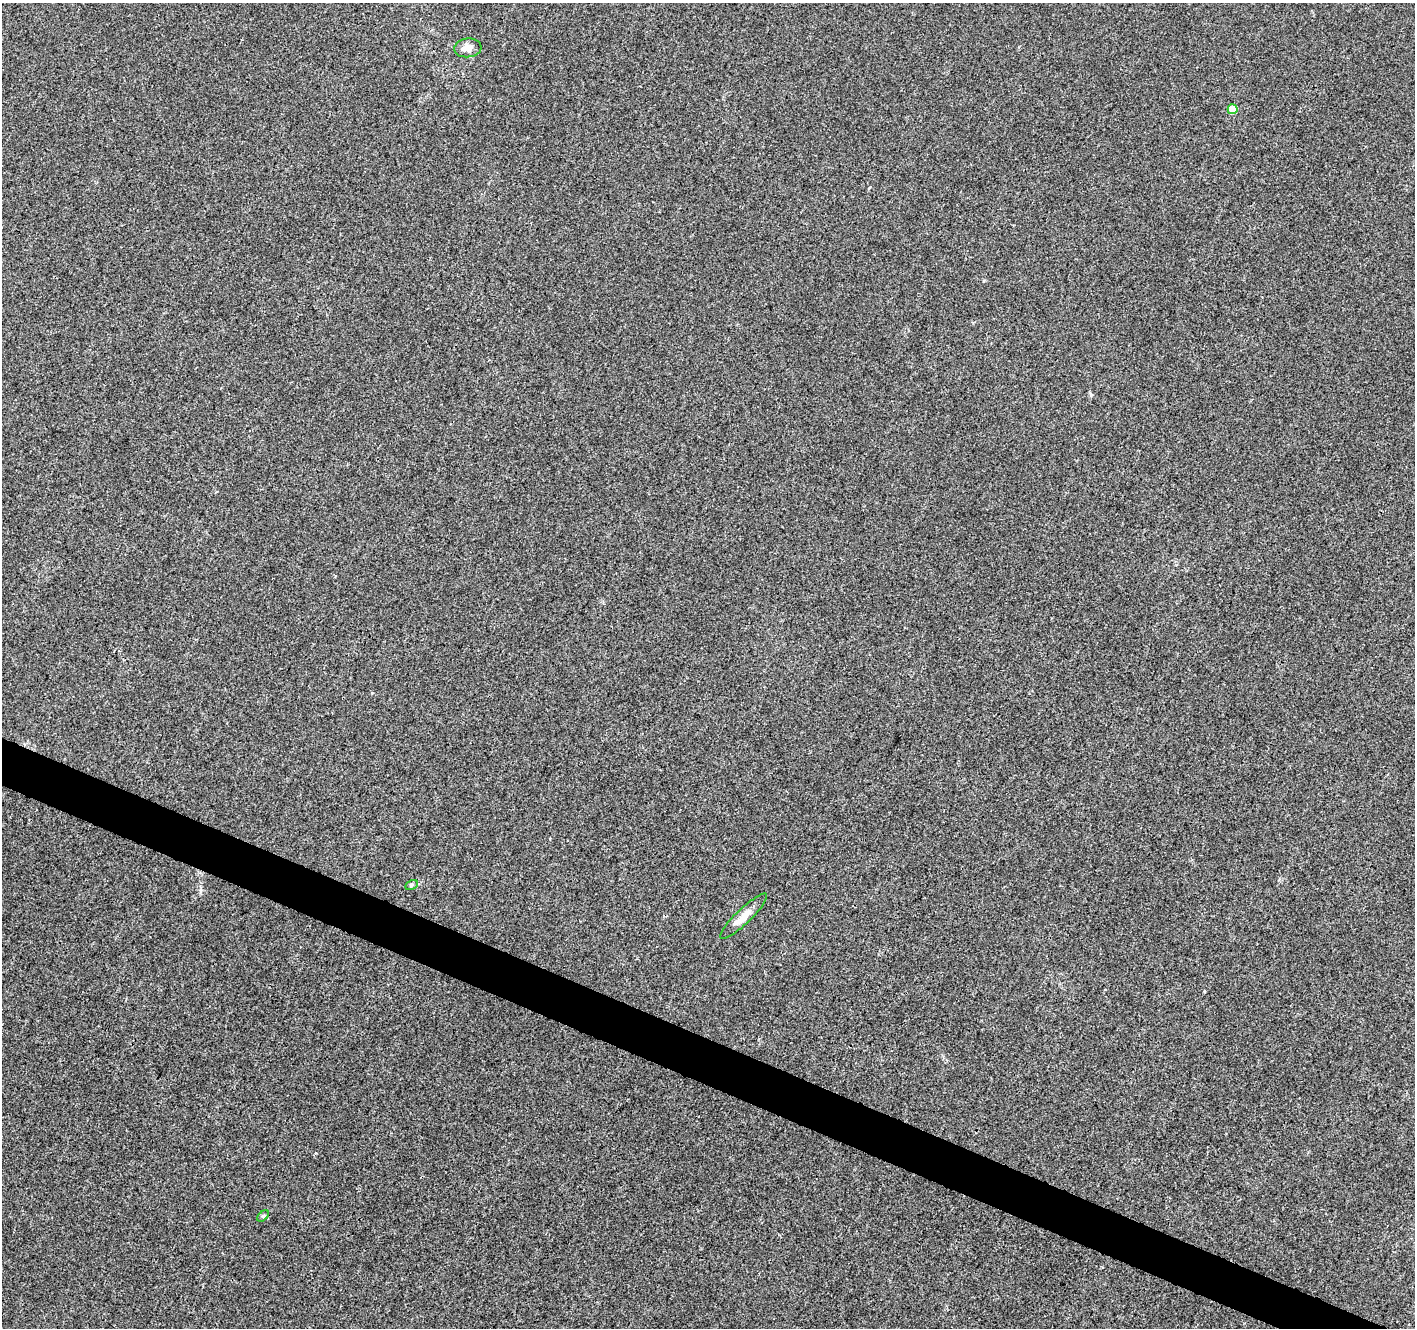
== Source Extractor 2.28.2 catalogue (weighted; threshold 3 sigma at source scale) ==
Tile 6 of 4 x 4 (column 2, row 2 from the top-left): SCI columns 1422-2834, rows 2922-4247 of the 5661 x 5777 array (HDU 1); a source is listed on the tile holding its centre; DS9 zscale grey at full resolution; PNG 1417 x 1330 px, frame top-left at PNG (2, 3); each listed source drawn as its Kron ellipse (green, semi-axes under 4 px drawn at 4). Shown black and unused: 3% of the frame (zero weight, under 3 of 4 exposures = <1% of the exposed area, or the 3 px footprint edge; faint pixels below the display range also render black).
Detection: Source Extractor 2.28.2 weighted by HDU 2 'WHT'; one run over the whole footprint, this tile lists its part. Background 0.0134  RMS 0.0039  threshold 0.0176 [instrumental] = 3 sigma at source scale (4.5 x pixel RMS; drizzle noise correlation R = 1.50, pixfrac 1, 0.0396/0.0396 arcsec/px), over >= 5 px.
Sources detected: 5; all 5 listed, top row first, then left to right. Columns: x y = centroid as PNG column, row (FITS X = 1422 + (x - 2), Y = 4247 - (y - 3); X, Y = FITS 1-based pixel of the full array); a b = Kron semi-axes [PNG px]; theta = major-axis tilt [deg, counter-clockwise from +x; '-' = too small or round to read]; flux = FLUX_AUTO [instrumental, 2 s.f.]
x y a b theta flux
468 48 14 9 6 3.1
1233 109 5 5 - 7.4
412 885 7 4 28 0.65
744 916 32 7 44 4.5
263 1216 7 4 44 0.61